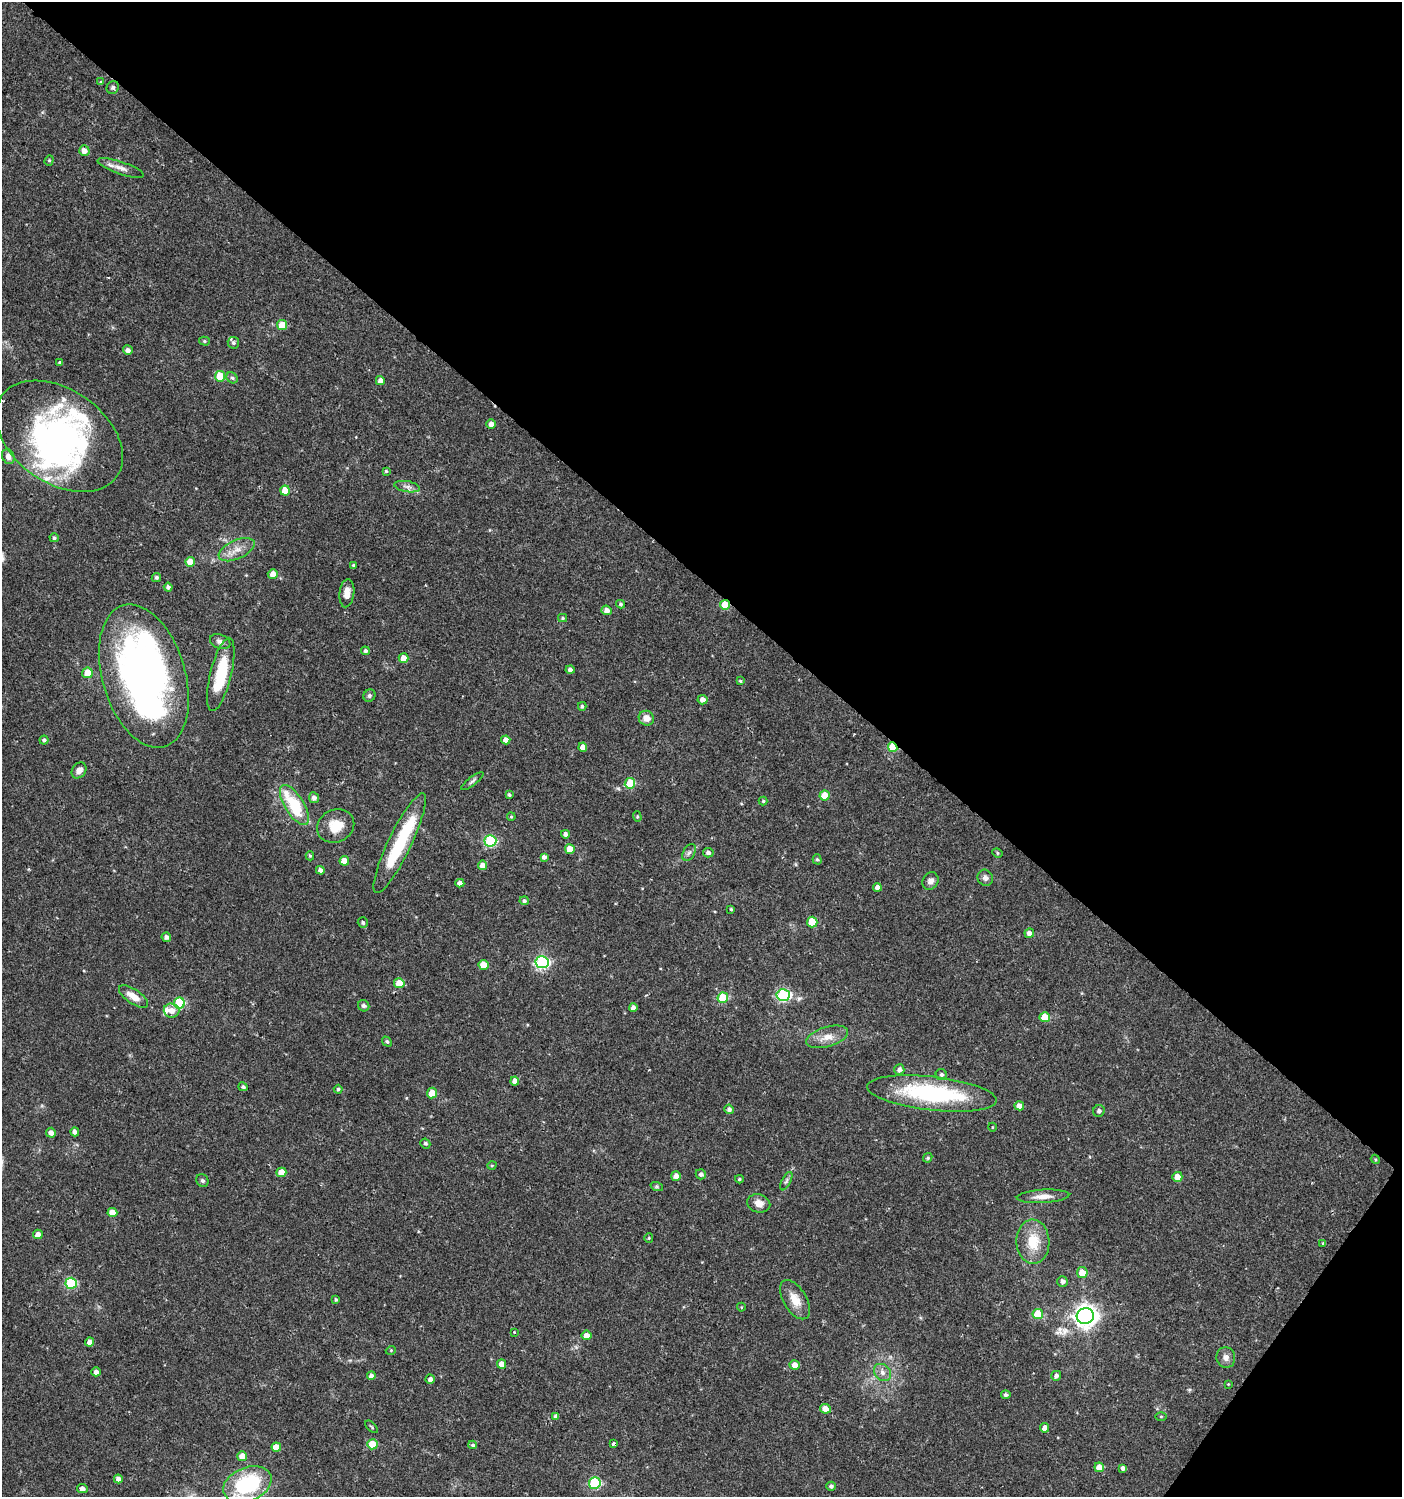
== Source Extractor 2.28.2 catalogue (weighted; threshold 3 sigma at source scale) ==
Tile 8 of 4 x 4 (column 4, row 2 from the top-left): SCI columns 4375-5774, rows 2995-4489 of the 6017 x 5984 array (HDU 1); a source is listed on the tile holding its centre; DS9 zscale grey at full resolution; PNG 1404 x 1499 px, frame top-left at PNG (2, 2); each listed source drawn as its Kron ellipse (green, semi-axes under 4 px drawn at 4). Shown black and unused: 41% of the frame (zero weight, under 2 of 3 exposures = <1% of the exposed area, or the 3 px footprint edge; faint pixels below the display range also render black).
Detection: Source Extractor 2.28.2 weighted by HDU 2 'WHT'; one run over the whole footprint, this tile lists its part. Background 0.0285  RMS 0.0035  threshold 0.0158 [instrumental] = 3 sigma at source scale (4.5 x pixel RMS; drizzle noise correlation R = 1.50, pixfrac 1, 0.0396/0.0396 arcsec/px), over >= 5 px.
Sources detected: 176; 4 inside a brighter object's white glare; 1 cosmic-ray / hot-pixel residue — neither listed nor drawn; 6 inside a brighter listed object's ellipse — not listed separately; the other 165 listed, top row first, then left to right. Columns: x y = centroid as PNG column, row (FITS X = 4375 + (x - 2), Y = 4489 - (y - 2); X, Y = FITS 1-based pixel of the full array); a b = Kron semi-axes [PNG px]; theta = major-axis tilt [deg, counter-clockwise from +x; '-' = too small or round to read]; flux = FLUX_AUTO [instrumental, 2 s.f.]
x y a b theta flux
101 82 4 3 - 1.5
113 88 6 6 - 0.8
84 151 5 5 - 2.3
49 160 5 4 - 0.47
121 168 24 6 -19 2.7
282 325 5 5 - 6.1
204 341 5 4 - 0.51
233 343 6 5 - 0.69
128 350 5 4 - 1.4
60 362 4 3 - 0.42
220 376 5 5 - 9.6
232 378 6 5 - 0.71
380 381 4 4 - 2.1
491 424 5 4 - 2
59 436 70 46 -35 100
8 457 8 6 -65 2
386 471 4 3 - 0.41
407 487 13 5 -10 1.5
285 491 5 5 - 5.6
54 538 4 4 - 0.61
237 550 19 9 24 4
190 562 5 4 - 4.1
354 565 3 3 - 0.48
273 574 5 5 - 2.7
156 577 5 4 - 0.79
168 587 4 4 - 0.92
347 593 14 7 83 3.3
621 604 4 4 - 0.61
725 605 5 5 - 8.6
607 610 5 5 - 1.8
563 618 4 4 - 0.46
220 642 10 7 -22 1.6
365 651 4 4 - 0.76
404 658 5 5 - 4.3
570 669 4 4 - 1.1
87 673 5 5 - 5.5
221 674 37 10 76 16
144 676 74 41 -74 170
740 681 4 3 - 0.36
369 696 6 5 - 0.72
702 700 5 4 - 2.1
582 706 4 3 - 0.65
646 718 8 7 - 2.9
44 740 4 4 - 0.79
506 740 4 4 - 2
583 747 4 4 - 2.6
893 747 5 4 - 13
79 770 9 6 53 2.2
472 781 13 4 38 0.81
630 783 5 5 - 13
509 795 3 3 - 0.49
825 795 5 5 - 6.7
314 798 5 5 - 1.4
763 801 4 4 - 0.47
294 805 23 9 -58 20
511 817 4 3 - 0.43
637 817 5 4 - 0.45
336 826 19 16 27 7.8
565 834 4 4 - 1.3
490 841 6 5 - 33
400 843 55 11 64 24
570 849 5 5 - 5.3
689 853 9 5 61 1.1
708 853 5 4 - 1.1
997 853 5 4 - 0.45
310 856 4 3 - 0.52
544 857 4 4 - 1.3
817 859 5 4 - 0.55
344 861 5 4 - 4.4
483 865 5 4 - 2.8
320 870 4 4 - 1.4
985 878 8 7 - 1.4
930 881 9 7 58 1.8
460 883 4 4 - 1.9
877 887 4 4 - 1.5
524 901 4 4 - 0.73
731 909 3 3 - 0.4
363 922 5 5 - 0.74
812 922 5 5 - 6.9
1029 933 5 4 - 2
166 937 4 4 - 1.2
542 962 6 6 - 55
483 965 5 5 - 5.4
399 983 5 5 - 6.2
783 995 6 6 - 41
134 996 17 7 -34 4.1
723 998 5 5 - 13
179 1003 5 5 - 25
364 1006 6 5 - 1.1
633 1008 4 4 - 1.7
171 1011 8 7 - 3
1045 1017 5 5 - 8.3
827 1037 22 10 16 4.2
387 1041 5 4 - 0.58
899 1070 5 5 - 1.2
941 1075 6 5 - 0.89
515 1081 4 4 - 2.2
243 1087 5 4 - 0.72
338 1089 4 4 - 0.62
432 1093 5 5 - 5.3
932 1093 65 17 -6 43
1019 1106 5 4 - 2.5
729 1109 5 4 - 1.1
1099 1111 6 5 - 1.2
992 1127 4 3 - 0.26
75 1132 4 4 - 1.5
51 1133 5 5 - 1.8
425 1143 5 4 - 0.69
928 1158 5 4 - 0.49
1375 1159 5 3 - 0.35
492 1165 5 3 - 0.32
281 1172 5 5 - 4
701 1174 5 5 - 1.1
676 1176 5 5 - 2.5
1177 1177 5 5 - 4
739 1179 4 4 - 0.46
202 1180 6 6 - 0.73
786 1181 10 4 62 0.82
657 1187 6 4 -18 0.53
1043 1196 26 6 3 3.4
759 1203 12 9 -14 2.7
112 1213 5 4 - 3.9
38 1234 5 5 - 2.2
649 1238 5 4 - 0.37
1033 1242 22 16 -88 9.3
1323 1243 4 3 - 0.44
1082 1272 5 5 - 4.7
1062 1281 5 5 - 1.2
71 1283 5 5 - 24
336 1300 4 4 - 0.51
795 1300 22 11 -59 5.1
741 1307 4 4 - 0.31
1038 1314 5 5 - 9.8
1085 1316 8 8 - 270
514 1332 3 3 - 0.3
586 1335 5 5 - 2.5
89 1342 4 4 - 2.2
391 1350 5 3 - 0.31
1226 1357 10 9 - 2
501 1364 4 4 - 2.9
795 1365 5 4 - 2.8
96 1372 4 4 - 1.6
882 1373 9 7 -46 1.8
371 1376 4 4 - 1.6
1056 1376 5 4 - 1.2
430 1379 4 4 - 1.2
1228 1384 3 3 - 0.25
1006 1395 4 4 - 0.74
825 1409 5 4 - 3.2
556 1416 4 4 - 1.1
1161 1416 5 3 - 0.34
371 1427 8 3 -45 0.42
1045 1428 4 4 - 2.4
613 1443 4 3 - 0.85
372 1444 5 5 - 9.2
472 1445 4 4 - 0.8
276 1447 5 4 - 4
242 1456 5 5 - 3.7
1099 1467 5 5 - 3.7
1123 1468 4 4 - 1.3
118 1479 4 4 - 2.1
595 1483 6 5 - 31
247 1484 25 16 22 33
831 1486 5 4 - 0.92
82 1488 5 4 - 1.3
Overlapping masked pixels (flux is a lower limit): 2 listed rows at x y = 725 605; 893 747
Isophote crosses this tile's border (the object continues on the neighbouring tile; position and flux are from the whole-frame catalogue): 1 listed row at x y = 59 436